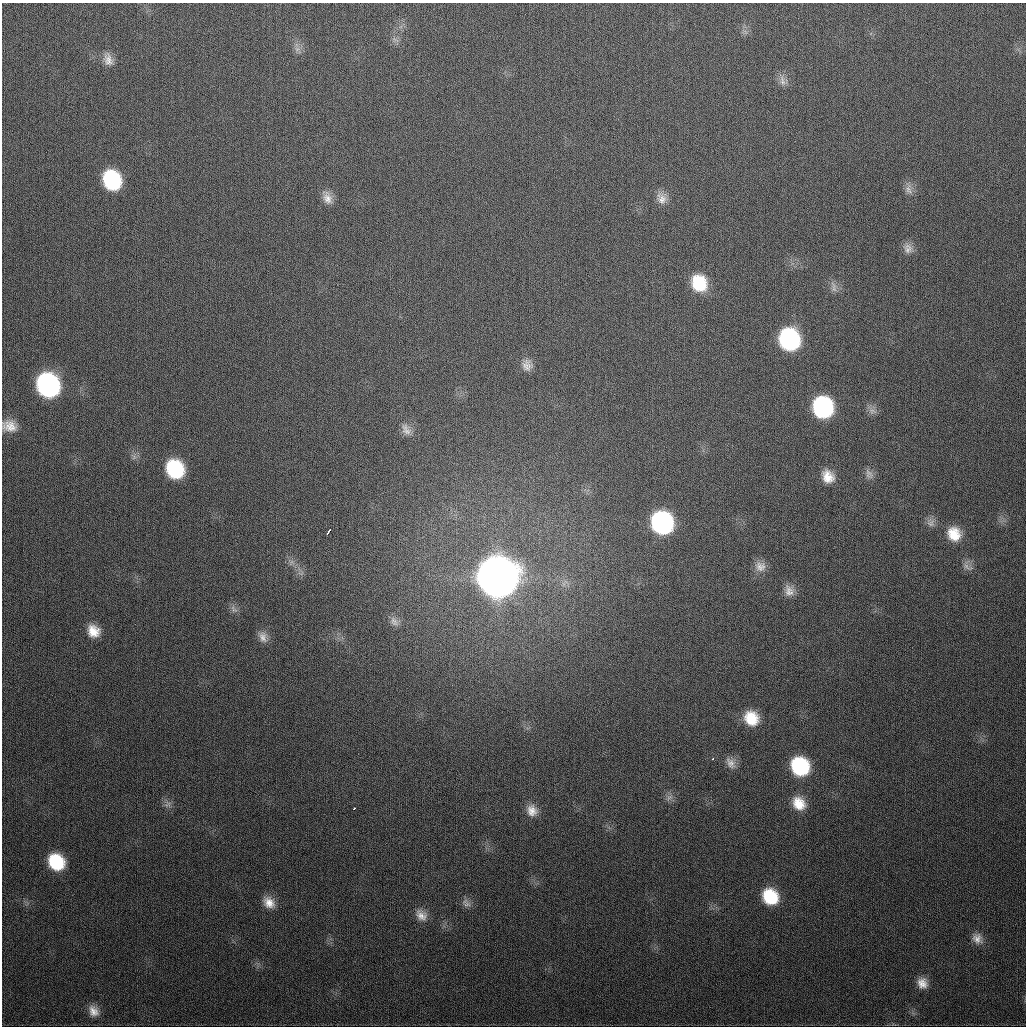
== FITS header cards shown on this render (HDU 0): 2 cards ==
NAXIS1  =                 1024
NAXIS2  =                 1024

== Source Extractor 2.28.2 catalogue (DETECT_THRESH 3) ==
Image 1024 x 1024 px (HDU 0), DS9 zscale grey, 1 PNG px = 1 image px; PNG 1028 x 1028 px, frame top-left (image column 1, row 1024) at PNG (2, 3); no overlay
Background 327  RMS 12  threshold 37.4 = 3 sigma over >= 5 px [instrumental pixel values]
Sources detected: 51; all 51 listed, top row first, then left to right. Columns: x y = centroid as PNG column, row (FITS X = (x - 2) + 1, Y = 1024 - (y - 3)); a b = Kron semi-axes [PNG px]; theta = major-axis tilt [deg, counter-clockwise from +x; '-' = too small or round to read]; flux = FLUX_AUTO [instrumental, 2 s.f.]
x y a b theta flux
395 39 8 5 -45 2.7e+03
297 49 7 7 - 3.5e+03
108 60 16 10 -74 7.4e+03
782 81 16 7 -75 5.1e+03
112 180 16 13 -64 7.7e+04
909 189 16 9 -76 6.1e+03
327 198 17 11 -75 8.0e+03
661 198 17 12 -65 8.3e+03
908 248 14 12 -69 6.6e+03
699 283 18 15 -62 3.3e+04
834 287 17 6 -80 4.8e+03
789 339 17 15 -69 1.3e+05
527 365 16 14 -77 8.0e+03
48 385 17 15 -60 2.3e+05
823 407 16 15 - 1.2e+05
872 411 13 7 -24 4.0e+03
9 426 17 13 -13 1.1e+04
406 429 18 11 -60 8.0e+03
175 469 16 14 -59 6.6e+04
869 474 15 9 -60 5.2e+03
828 476 16 13 -59 1.3e+04
662 523 16 15 - 1.7e+05
931 523 12 10 34 4.9e+03
328 532 6 2 53 3.1e+03
954 534 16 14 -64 1.8e+04
291 562 7 4 71 2.0e+03
760 566 16 14 -25 8.7e+03
967 567 16 6 -32 4.2e+03
497 577 19 17 -56 3.5e+06
789 591 16 12 -71 7.8e+03
234 609 14 6 -45 3.4e+03
394 621 15 10 -52 6.2e+03
93 631 14 12 -46 1.3e+04
263 637 16 11 -66 7.3e+03
751 718 16 14 -52 2.3e+04
712 759 3 3 - 1.9e+03
731 763 17 10 -55 6.6e+03
800 766 16 14 -51 7.3e+04
669 797 11 5 35 3.4e+03
799 803 16 13 -49 1.6e+04
168 804 10 6 29 3.0e+03
354 808 3 3 - 1.8e+03
532 811 15 13 -68 9.9e+03
56 862 15 12 -51 4.7e+04
770 897 16 14 -47 3.8e+04
269 902 16 12 -43 1.1e+04
466 903 14 8 -50 4.6e+03
421 915 16 12 -45 8.7e+03
977 938 15 12 -57 8.3e+03
922 983 15 13 -77 9.7e+03
93 1011 15 12 -61 9.1e+03
At the frame edge (FLAGS 8, measured only in part): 1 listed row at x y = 9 426